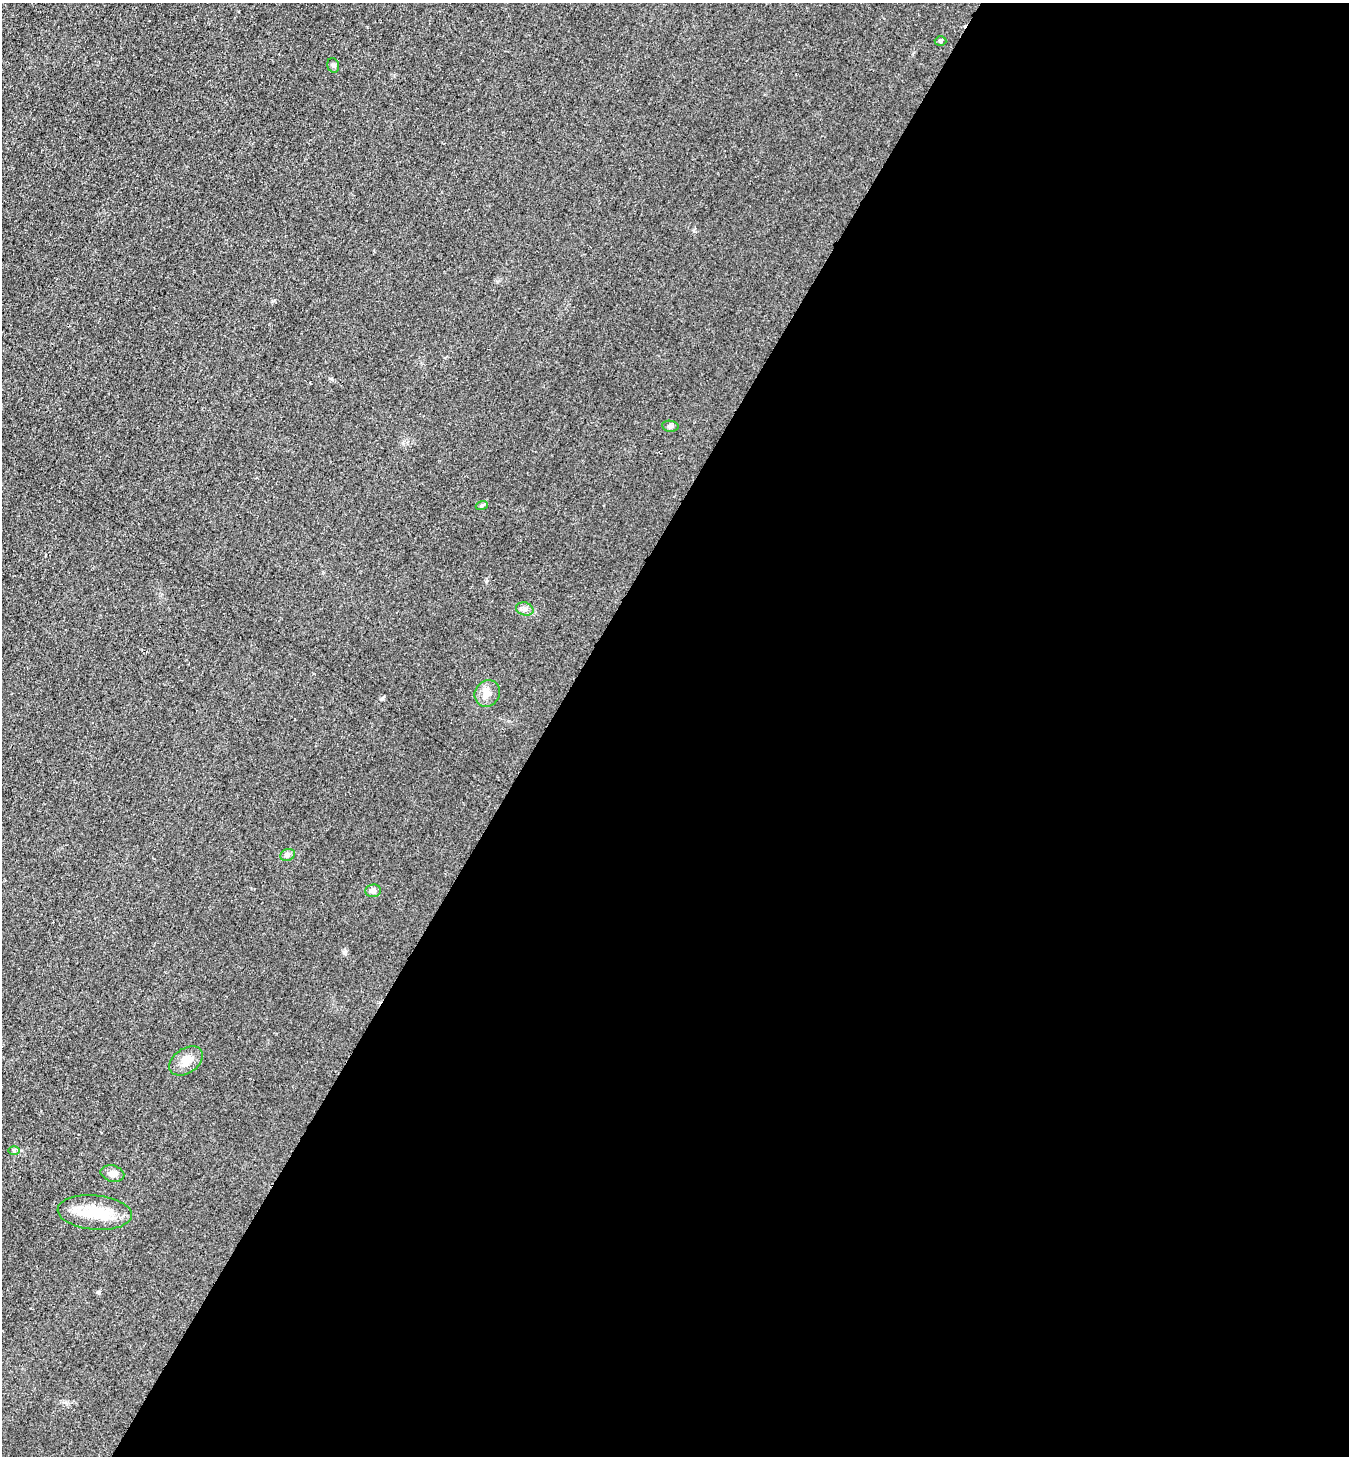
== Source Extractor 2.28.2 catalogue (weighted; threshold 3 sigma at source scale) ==
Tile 12 of 4 x 4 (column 4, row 3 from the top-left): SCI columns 4430-5776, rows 1654-3107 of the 6023 x 6034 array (HDU 1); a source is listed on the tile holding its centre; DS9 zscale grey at full resolution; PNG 1351 x 1458 px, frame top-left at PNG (2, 3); each listed source drawn as its Kron ellipse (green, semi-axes under 4 px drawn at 4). Shown black and unused: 60% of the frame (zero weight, under 3 of 4 exposures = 2% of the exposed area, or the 3 px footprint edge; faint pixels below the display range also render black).
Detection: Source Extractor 2.28.2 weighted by HDU 2 'WHT'; one run over the whole footprint, this tile lists its part. Background 0.0262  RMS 0.0062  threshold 0.0281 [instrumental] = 3 sigma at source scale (4.5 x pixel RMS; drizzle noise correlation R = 1.50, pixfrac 1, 0.05/0.05 arcsec/px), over >= 5 px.
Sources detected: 12; all 12 listed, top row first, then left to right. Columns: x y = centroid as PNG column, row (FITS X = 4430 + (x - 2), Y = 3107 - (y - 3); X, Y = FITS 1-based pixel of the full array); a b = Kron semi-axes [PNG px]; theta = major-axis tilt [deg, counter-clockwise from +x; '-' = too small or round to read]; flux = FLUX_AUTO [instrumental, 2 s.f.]
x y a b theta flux
941 41 6 4 -2 1.2
333 65 7 5 -74 1.3
670 426 8 5 -9 1.4
482 505 6 4 19 0.94
525 609 9 6 -15 2.1
487 693 14 12 57 5.9
288 855 7 6 - 1.6
373 891 8 6 9 2.2
186 1061 18 12 35 6.6
14 1150 6 4 0 0.99
112 1173 12 8 -13 3.5
95 1212 37 17 -5 20
Unlisted compact peaks at least as high as the median listed source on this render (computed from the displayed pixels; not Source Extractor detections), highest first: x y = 98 1292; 382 699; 344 952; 486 581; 331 379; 273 301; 694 231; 66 1402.